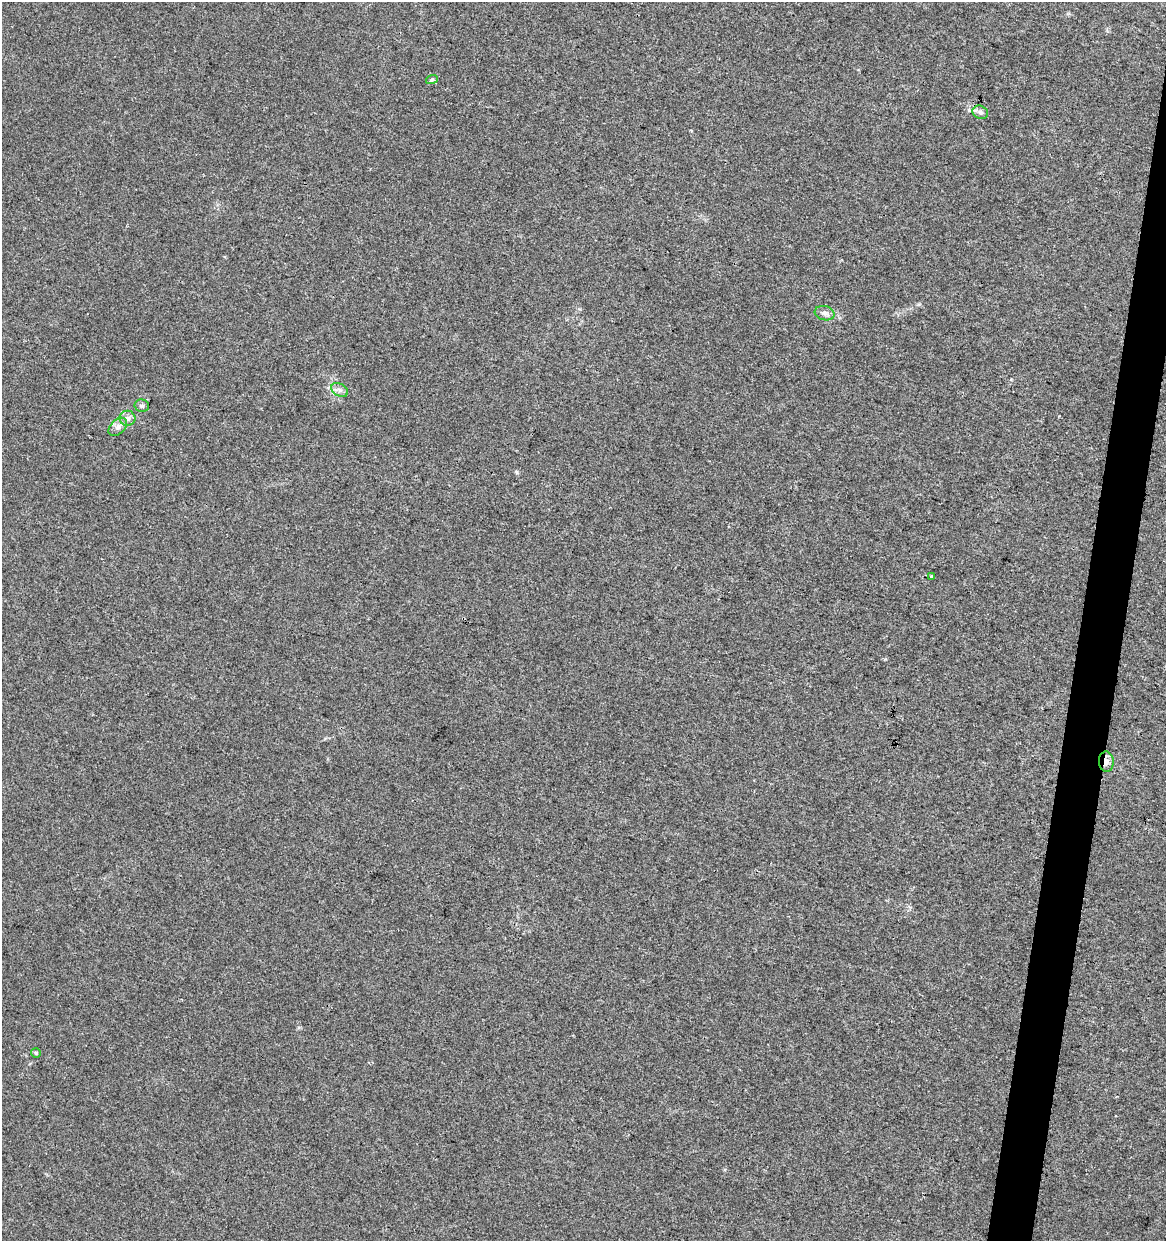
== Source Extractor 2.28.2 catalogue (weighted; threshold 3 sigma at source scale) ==
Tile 10 of 4 x 4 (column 2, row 3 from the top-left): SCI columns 1385-2548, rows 1245-2483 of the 5159 x 4962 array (HDU 1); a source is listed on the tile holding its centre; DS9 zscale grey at full resolution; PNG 1168 x 1243 px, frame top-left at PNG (2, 2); each listed source drawn as its Kron ellipse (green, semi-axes under 4 px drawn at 4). Shown black and unused: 3% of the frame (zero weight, under 3 of 4 exposures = <1% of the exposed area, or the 3 px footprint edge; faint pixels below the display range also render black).
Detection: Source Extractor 2.28.2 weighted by HDU 2 'WHT'; one run over the whole footprint, this tile lists its part. Background 0.00577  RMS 0.0027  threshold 0.0121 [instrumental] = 3 sigma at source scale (4.5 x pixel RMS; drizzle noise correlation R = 1.50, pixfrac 1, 0.0396/0.0396 arcsec/px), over >= 5 px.
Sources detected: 10; all 10 listed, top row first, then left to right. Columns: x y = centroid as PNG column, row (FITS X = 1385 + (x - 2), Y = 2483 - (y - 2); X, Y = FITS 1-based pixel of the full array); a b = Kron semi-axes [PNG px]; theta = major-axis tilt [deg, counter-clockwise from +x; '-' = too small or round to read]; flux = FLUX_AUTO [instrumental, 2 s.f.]
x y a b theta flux
432 79 6 4 20 0.36
980 112 8 6 -25 0.88
825 313 10 7 -15 1.1
340 390 9 6 -28 0.92
142 406 7 6 - 0.61
127 418 8 7 - 1.2
118 427 11 7 42 1.2
931 576 4 3 - 0.22
1106 762 10 7 -86 1.5
36 1053 5 5 - 0.37
Overlapping masked pixels (flux is a lower limit): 1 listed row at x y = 1106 762
Unlisted compact peaks at least as high as the median listed source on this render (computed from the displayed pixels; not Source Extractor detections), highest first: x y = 517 472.